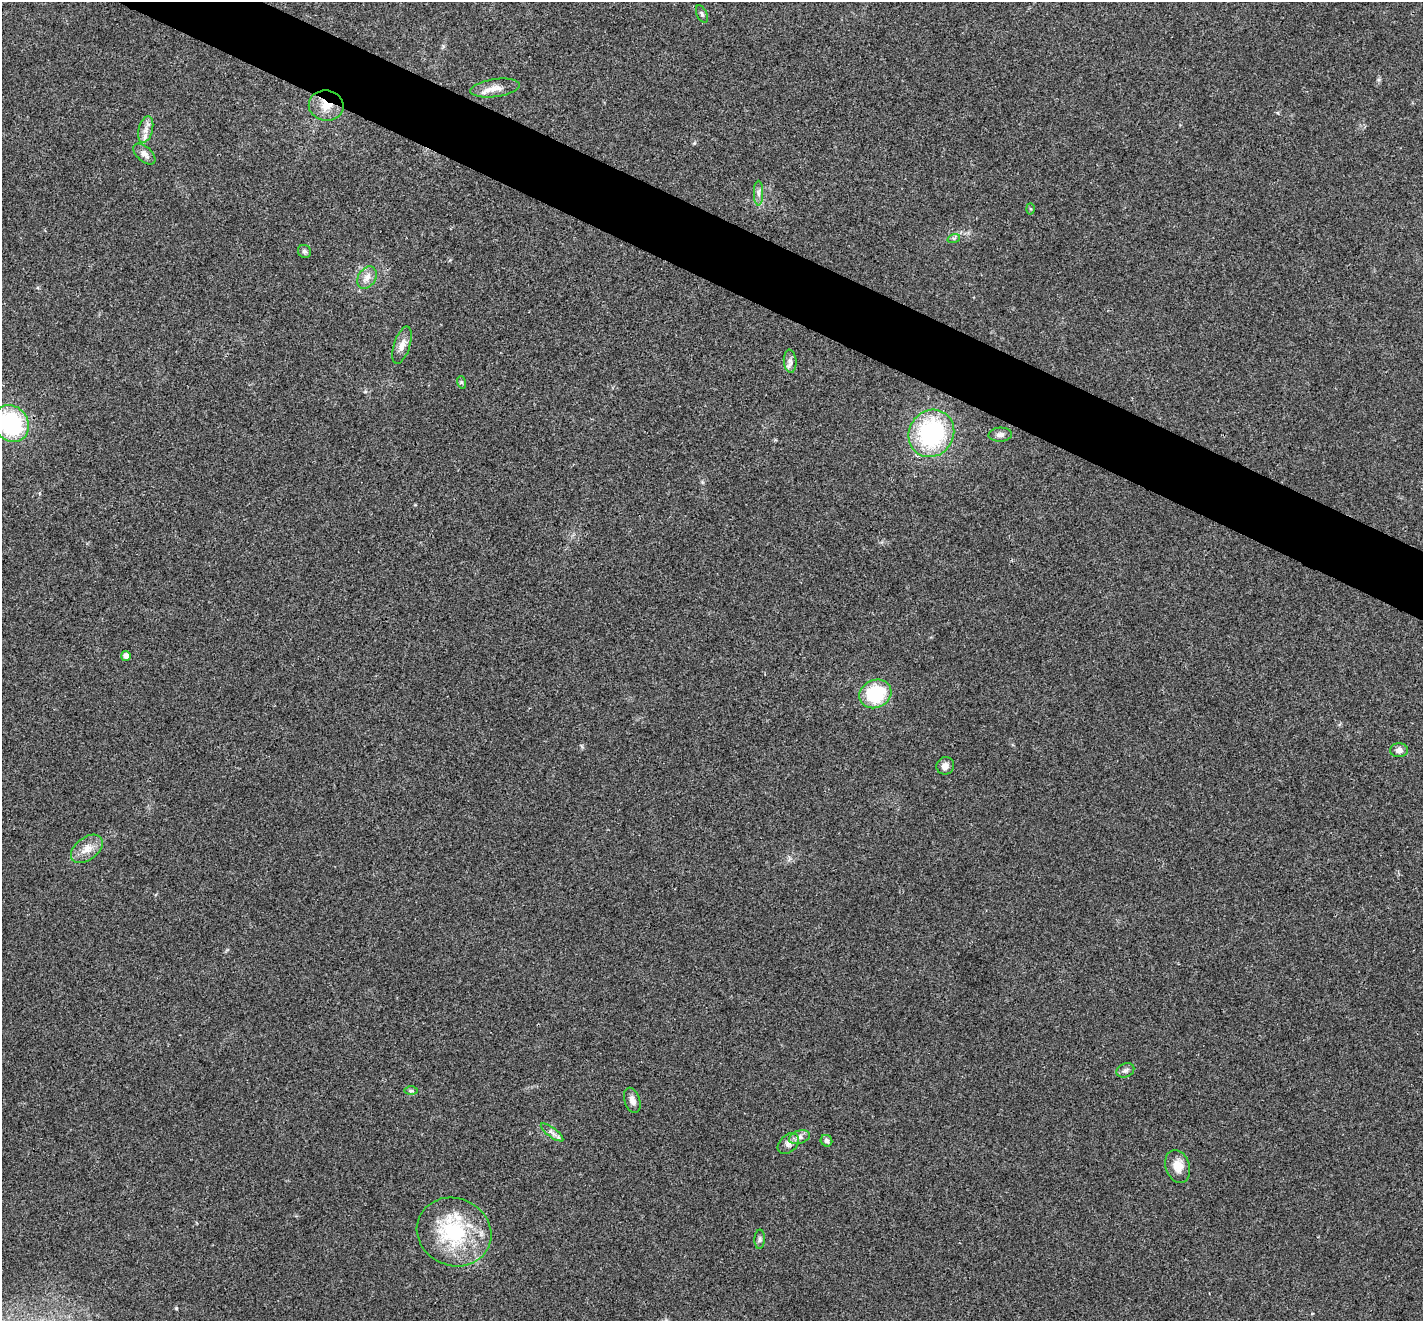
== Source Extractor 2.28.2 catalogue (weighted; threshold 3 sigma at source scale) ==
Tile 11 of 4 x 4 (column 3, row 3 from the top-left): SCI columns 2846-4266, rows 1465-2783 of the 5693 x 5703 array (HDU 1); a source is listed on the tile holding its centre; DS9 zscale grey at full resolution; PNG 1425 x 1323 px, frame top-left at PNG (2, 2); each listed source drawn as its Kron ellipse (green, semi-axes under 4 px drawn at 4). Shown black and unused: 4% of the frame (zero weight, under 3 of 4 exposures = <1% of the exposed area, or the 3 px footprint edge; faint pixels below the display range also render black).
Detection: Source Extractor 2.28.2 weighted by HDU 2 'WHT'; one run over the whole footprint, this tile lists its part. Background 0.0217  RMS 0.0043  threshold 0.0195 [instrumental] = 3 sigma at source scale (4.5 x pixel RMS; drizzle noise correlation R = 1.50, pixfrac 1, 0.05/0.05 arcsec/px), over >= 5 px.
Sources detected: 31; all 31 listed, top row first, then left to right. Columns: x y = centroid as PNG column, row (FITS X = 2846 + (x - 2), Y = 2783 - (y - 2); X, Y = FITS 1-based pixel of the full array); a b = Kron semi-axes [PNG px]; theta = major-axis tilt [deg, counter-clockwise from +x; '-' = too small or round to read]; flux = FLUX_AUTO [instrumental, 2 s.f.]
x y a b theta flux
702 14 9 5 -65 0.97
495 88 25 9 8 4.7
326 105 17 15 -8 6.9
146 129 13 7 76 3
144 154 13 7 -42 2.3
759 193 12 4 -90 1.6
1031 209 5 3 - 0.52
954 238 6 4 18 0.74
304 251 7 6 - 1
367 278 12 8 59 2.9
402 345 19 8 72 3.3
790 361 11 6 -84 1.8
461 382 6 4 -71 0.62
11 423 19 17 -53 43
931 433 24 22 56 52
1000 435 12 7 3 1.8
126 656 5 5 - 2.3
875 694 16 14 25 24
1399 750 9 7 1 2.1
945 766 9 8 - 2.2
87 849 18 11 39 4.9
1125 1070 9 7 24 1.3
411 1091 7 4 0 0.78
632 1100 13 7 -72 2.7
552 1132 14 4 -37 1.7
799 1137 11 6 17 2
826 1141 6 5 - 1.2
788 1144 12 8 44 2.5
1178 1166 17 12 -71 5.2
454 1232 38 33 -24 36
760 1239 10 5 89 1.1
Overlapping masked pixels (flux is a lower limit): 1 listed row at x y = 326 105
Isophote crosses this tile's border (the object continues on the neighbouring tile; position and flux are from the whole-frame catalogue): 1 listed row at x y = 11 423
Unlisted compact peaks at least as high as the median listed source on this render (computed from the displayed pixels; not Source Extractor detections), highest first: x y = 176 1308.